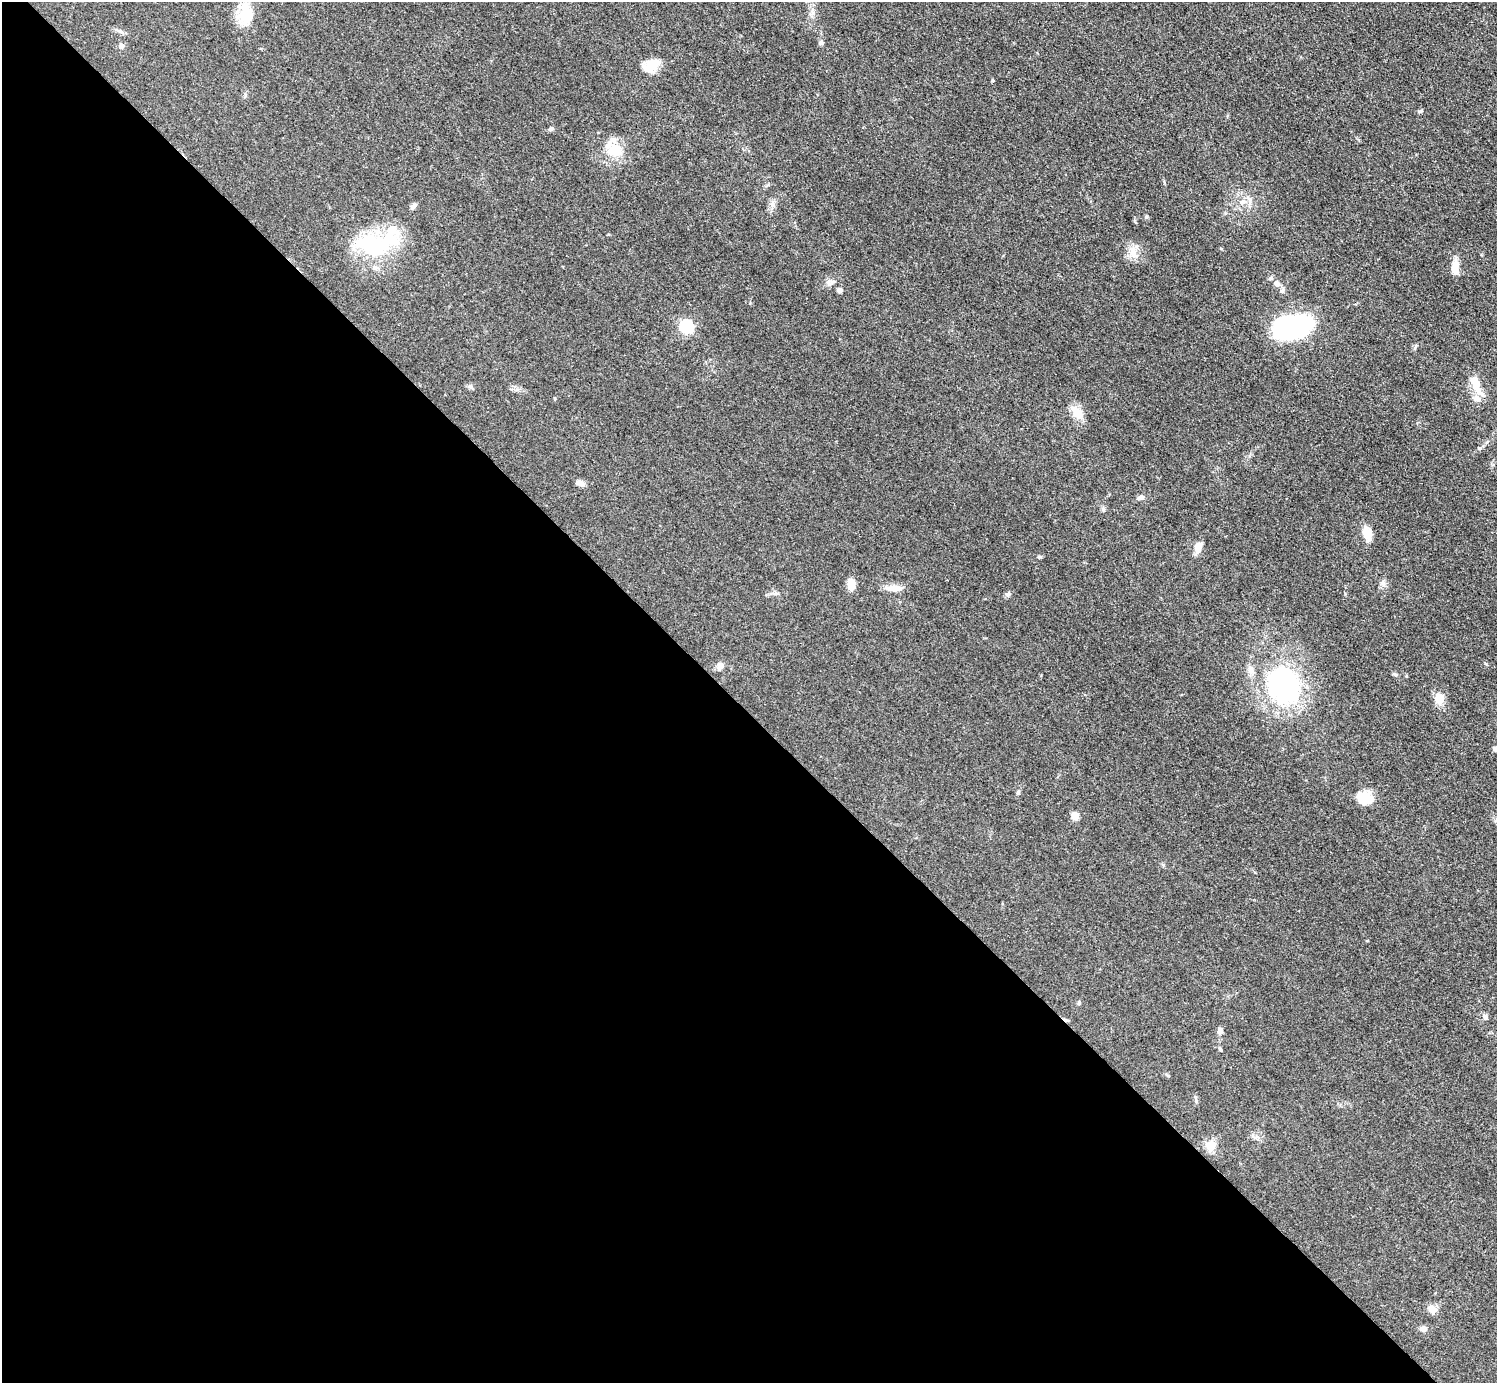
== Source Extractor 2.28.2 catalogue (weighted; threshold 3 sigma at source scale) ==
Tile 9 of 4 x 4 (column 1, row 3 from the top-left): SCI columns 8-1502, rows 1687-3067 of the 5990 x 5989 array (HDU 1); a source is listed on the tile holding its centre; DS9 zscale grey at full resolution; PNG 1499 x 1385 px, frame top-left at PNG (2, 2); no overlay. Shown black and unused: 49% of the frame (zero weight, under 3 of 5 exposures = <1% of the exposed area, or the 3 px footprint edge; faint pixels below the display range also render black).
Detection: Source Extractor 2.28.2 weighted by HDU 2 'WHT'; one run over the whole footprint, this tile lists its part. Background 0.0499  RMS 0.0053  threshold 0.0237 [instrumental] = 3 sigma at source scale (4.5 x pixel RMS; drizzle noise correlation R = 1.50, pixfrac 1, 0.05/0.05 arcsec/px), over >= 5 px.
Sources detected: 51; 1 inside a brighter object's white glare — not listed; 3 inside a brighter listed object's ellipse — not listed separately; the other 47 listed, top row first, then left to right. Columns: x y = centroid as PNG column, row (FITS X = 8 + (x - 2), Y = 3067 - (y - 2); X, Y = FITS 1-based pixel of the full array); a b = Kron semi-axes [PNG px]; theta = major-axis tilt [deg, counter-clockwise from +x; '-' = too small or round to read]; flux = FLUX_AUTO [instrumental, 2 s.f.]
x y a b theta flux
246 15 27 16 75 13
821 43 6 5 - 1.2
121 46 8 6 -61 1.5
651 65 18 12 24 8.8
551 129 7 5 18 1.2
613 149 28 17 -61 13
1243 202 12 7 21 3.6
414 206 9 6 53 1.4
1146 217 5 3 - 0.6
374 245 60 27 10 42
1133 252 18 10 87 5.5
1455 267 17 9 89 5.5
830 283 13 6 33 2.1
1277 283 10 7 -34 3
840 290 5 4 - 2.7
686 326 6 6 - 70
1293 326 37 20 9 85
1475 383 14 8 -70 8.5
470 387 6 6 - 1.1
1476 398 10 8 -13 3.3
1077 413 21 12 -51 6.4
580 483 13 6 -21 2.2
1141 497 10 6 23 1.7
1103 509 6 6 - 0.99
1367 534 15 9 -76 6.7
1198 547 13 8 68 4.8
1039 557 6 4 44 0.64
851 584 12 8 -85 5.4
1383 584 10 5 -63 1.6
895 588 18 9 1 5.3
775 593 9 4 8 1.2
1008 594 7 6 - 1.3
720 666 9 8 - 2.9
1395 674 7 4 -6 0.86
1284 685 37 30 -67 94
1439 699 11 9 -78 7.4
1495 748 7 5 -11 1.5
1018 793 8 3 71 0.82
1365 798 19 15 -15 11
1075 815 10 8 -74 3.4
1079 1003 5 4 - 0.72
1485 1017 7 6 - 1.5
1220 1031 7 6 - 2.6
1220 1049 5 4 - 0.74
1211 1146 15 13 49 5.4
1432 1309 14 9 -21 3.2
1424 1329 7 6 - 2.2
Isophote crosses this tile's border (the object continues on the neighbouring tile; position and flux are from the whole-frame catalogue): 1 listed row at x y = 1495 748
Unlisted compact peaks at least as high as the median listed source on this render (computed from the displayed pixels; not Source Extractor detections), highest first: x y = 1420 111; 1486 664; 992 80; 1415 348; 1345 594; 1196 1101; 517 389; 1406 676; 1168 1076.